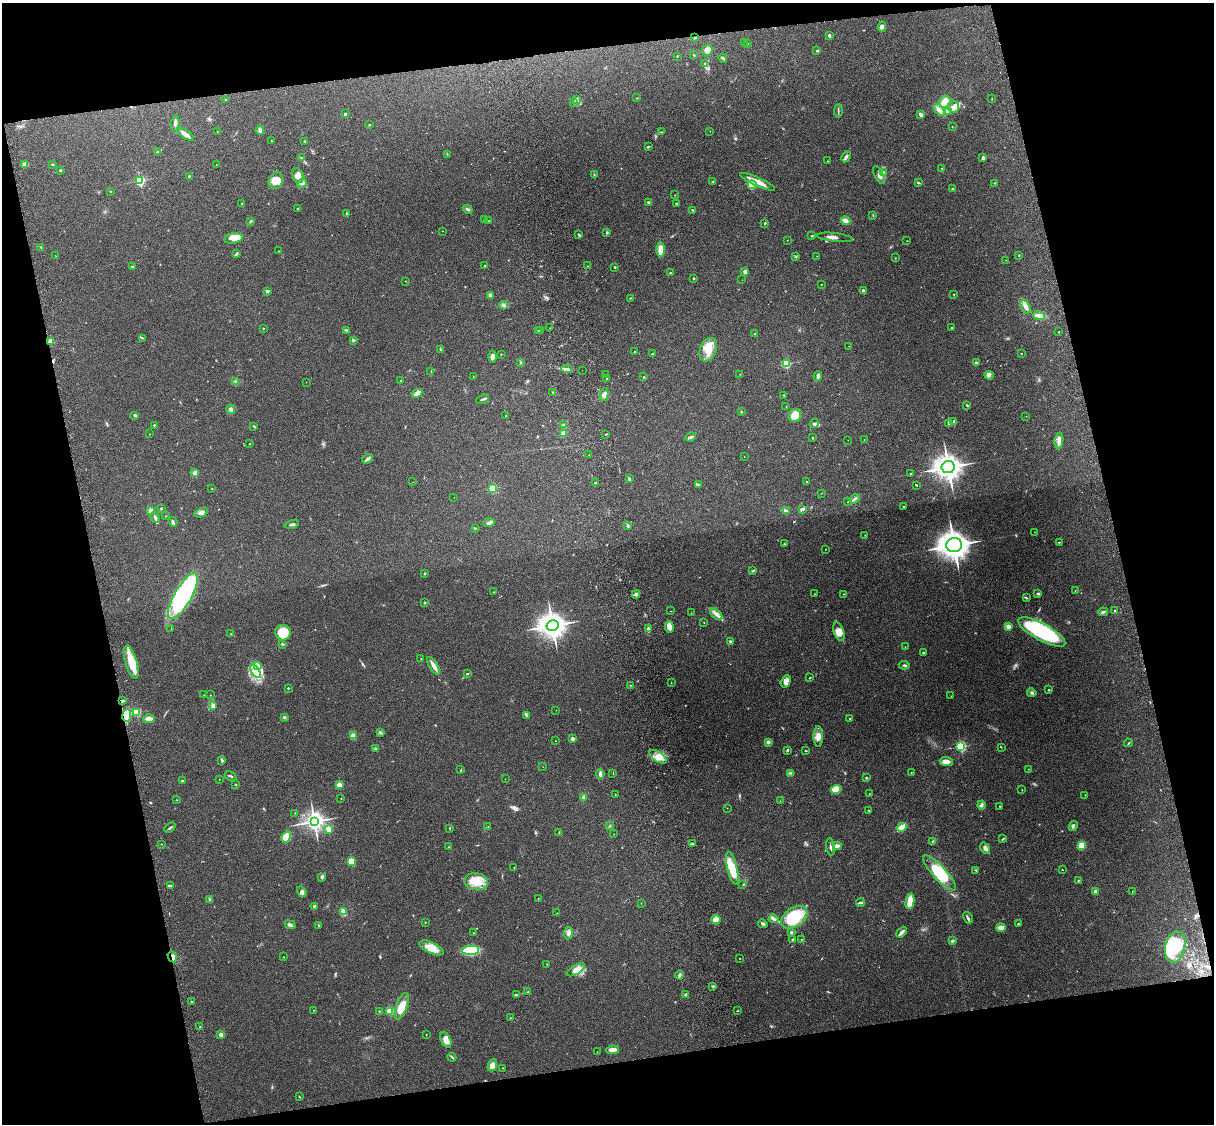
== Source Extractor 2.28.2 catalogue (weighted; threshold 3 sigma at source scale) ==
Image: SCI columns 121-4968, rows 164-4650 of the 5089 x 4928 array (HDU 1 of 3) = the unmasked area's bounding box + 8 px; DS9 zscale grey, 4 x 4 block average (1 PNG px = mean of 4 x 4 image px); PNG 1216 x 1126 px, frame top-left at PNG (2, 3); each listed source drawn as its Kron ellipse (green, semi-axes under 4 px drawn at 4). Shown black and unused: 25% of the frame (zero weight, under 3 of 4 exposures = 6% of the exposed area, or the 3 px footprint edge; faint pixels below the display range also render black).
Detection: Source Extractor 2.28.2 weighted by HDU 2 'WHT'. Background 0.261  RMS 0.0089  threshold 0.0402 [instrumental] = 3 sigma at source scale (4.5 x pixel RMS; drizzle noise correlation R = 1.50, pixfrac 1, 0.05/0.05 arcsec/px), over >= 5 px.
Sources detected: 434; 2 too faint to see at this stretch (4 x 4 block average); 2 inside a brighter object's white glare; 2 cosmic-ray / hot-pixel residue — neither listed nor drawn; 9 coinciding with a brighter row at this scale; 21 inside a brighter listed object's ellipse — not listed separately; the other 398 listed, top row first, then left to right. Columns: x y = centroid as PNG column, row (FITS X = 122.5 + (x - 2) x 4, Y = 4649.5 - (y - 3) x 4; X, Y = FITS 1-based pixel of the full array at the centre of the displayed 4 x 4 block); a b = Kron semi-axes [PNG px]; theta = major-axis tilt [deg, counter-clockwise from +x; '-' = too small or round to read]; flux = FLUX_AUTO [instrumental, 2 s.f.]
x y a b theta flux
882 27 5 3 - 13
829 35 3 3 - 7.5
695 38 3 2 - 3.5
744 42 2 2 - 0.82
747 43 2 2 - 2.4
707 50 6 5 - 36
817 51 2 2 - 12
694 55 2 2 - 2.8
677 56 2 2 - 6.2
723 58 4 2 - 7
705 64 4 2 - 4.7
637 98 2 2 - 2.3
992 99 2 2 - 1.6
225 100 2 2 - 3.7
577 100 3 2 - 5.9
945 102 6 5 - 53
573 103 3 2 - 3.7
953 107 6 5 - 27
939 110 7 4 -54 29
838 111 6 2 89 5.6
948 112 2 2 - 4.2
345 114 2 2 - 14
921 115 4 2 - 16
175 123 8 3 85 18
369 125 3 2 - 2.7
952 126 2 2 - 1.2
260 130 4 3 - 12
710 131 2 2 - 2
217 132 2 2 - 1.1
662 132 2 2 - 2.6
186 134 9 3 -34 32
272 141 2 2 - 1.9
304 141 2 2 - 4.3
649 146 3 2 - 2.8
158 152 3 3 - 6.4
447 154 2 2 - 1.8
301 157 3 2 - 2.9
846 157 6 3 60 12
983 158 3 3 - 11
827 161 2 2 - 1.3
25 164 3 3 - 41
52 164 3 2 - 3.8
216 164 2 2 - 1.4
942 168 2 2 - 5.6
60 170 2 2 - 11
883 172 4 3 - 9.8
594 175 2 2 - 1.6
879 175 10 4 -61 26
189 176 2 2 - 9.4
298 176 8 5 -73 25
140 180 2 2 - 330
276 180 9 7 64 59
713 181 2 2 - 3
757 182 19 3 -24 68
302 183 6 2 47 10
918 183 3 2 - 4.7
995 183 2 2 - 2.9
752 185 5 4 - 20
952 189 3 2 - 4
110 191 2 2 - 2.5
675 195 2 2 - 1.6
648 202 3 2 - 6.2
242 203 2 2 - 2.5
676 204 3 2 - 4.8
298 208 2 2 - 3.8
468 209 5 2 - 7.3
693 210 3 2 - 4.7
346 214 3 2 - 4.2
873 215 2 2 - 2.6
485 219 4 2 - 3.3
250 221 4 2 - 4.8
489 221 2 2 - 1.3
846 221 5 2 - 44
765 223 2 2 - 4.7
442 231 2 2 - 1.1
607 232 3 2 - 4.2
579 235 3 2 - 6.4
812 236 3 2 - 4.2
835 237 18 3 -7 26
233 238 9 5 11 41
787 240 2 2 - 1.7
907 241 2 2 - 1.9
41 247 3 2 - 4.3
661 250 7 4 -90 56
278 251 2 2 - 1.6
236 254 4 2 - 7.7
1019 255 2 2 - 3
56 256 2 2 - 1.7
817 256 2 2 - 1.4
796 257 2 2 - 2.8
895 258 2 2 - 2.1
1006 260 2 2 - 1
484 265 3 2 - 4.4
587 266 2 2 - 1.8
132 267 3 2 - 5.9
615 267 2 2 - 4.5
745 272 2 2 - 60
670 273 3 2 - 6.3
694 278 2 2 - 3.8
742 280 2 2 - 0.9
405 281 2 2 - 1.6
821 284 2 2 - 1.7
267 291 2 2 - 21
863 291 2 2 - 21
954 294 2 2 - 2.5
490 296 4 3 - 14
630 298 3 2 - 2.3
504 305 4 2 - 8.2
1025 306 7 4 -63 21
1039 316 6 4 -17 22
952 327 4 2 - 2.8
263 328 2 2 - 2.1
550 328 2 2 - 1.1
346 330 3 2 - 5.2
538 330 2 2 - 1.9
540 331 2 2 - 2.6
1059 332 2 2 - 2.8
755 334 2 2 - 3
143 338 2 2 - 1.8
353 340 3 2 - 11
51 341 2 2 - 89
849 346 2 2 - 1.2
440 349 2 2 - 17
708 350 12 8 69 76
635 351 3 2 - 3.4
653 353 3 2 - 4.4
1021 353 2 2 - 1.9
501 354 2 2 - 3.1
493 357 6 4 -89 25
520 362 2 2 - 3.6
976 363 2 2 - 11
786 364 2 2 - 450
567 369 5 2 - 12
582 370 2 2 - 0.64
431 372 3 2 - 3.3
740 374 2 2 - 1.3
605 375 2 2 - 2
989 375 5 3 - 14
473 376 2 2 - 1.3
818 376 5 3 - 12
644 377 2 2 - 2.8
606 378 2 2 - 1.7
235 381 2 2 - 3.4
401 381 2 2 - 2.7
306 382 2 2 - 1
553 392 2 2 - 3.8
417 393 5 3 - 47
604 395 6 3 78 21
784 395 2 2 - 2.8
483 399 7 2 19 7.5
967 405 2 2 - 5.9
786 406 2 2 - 1.9
231 409 5 2 - 6.1
741 412 2 2 - 2.7
135 415 3 2 - 9
795 415 6 6 - 94
506 416 2 2 - 1.8
1026 416 2 2 - 1.3
954 421 3 2 - 6.7
814 423 5 3 - 9.3
949 423 3 2 - 5.1
154 425 2 2 - 8.3
563 425 2 2 - 5.2
254 427 2 2 - 3.1
563 433 2 2 - 150
150 434 2 2 - 1.2
605 434 2 2 - 2.3
690 437 6 2 22 9.2
812 438 2 2 - 3.8
848 440 2 2 - 0.93
864 440 2 2 - 1.6
1059 440 8 3 83 24
250 443 2 2 - 1.4
589 455 2 2 - 1.2
744 456 2 2 - 1
368 459 6 2 34 13
948 467 6 6 - 3900
195 472 2 2 - 5.1
910 473 2 2 - 3
629 479 3 2 - 8.3
807 481 2 2 - 1.8
413 482 2 2 - 0.64
595 483 2 2 - 8
699 485 3 2 - 5.2
917 485 2 2 - 1.7
493 488 2 2 - 350
212 489 2 2 - 2.7
822 493 2 2 - 1
454 497 2 2 - 1.2
855 499 5 3 - 11
848 502 2 2 - 1.3
903 507 2 2 - 9.7
161 508 2 2 - 5.7
802 509 4 2 - 15
150 510 4 3 - 14
786 511 3 2 - 2.6
201 513 7 4 26 22
166 516 2 2 - 1.3
155 517 6 3 -64 11
173 522 5 3 - 9.3
489 523 6 3 13 14
292 524 7 2 11 13
628 526 2 2 - 3.1
475 528 2 2 - 1.8
1034 532 2 2 - 1.1
865 535 2 2 - 2.1
1059 542 3 2 - 2.6
784 544 3 2 - 3.8
954 545 8 7 - 5200
825 549 2 2 - 2.1
752 570 3 2 - 4.2
425 573 3 2 - 4.3
1075 590 2 2 - 1.5
494 592 2 2 - 2
636 594 4 3 - 11
814 594 2 2 - 1.3
844 594 2 2 - 2.2
1038 594 2 2 - 15
183 596 26 8 60 730
1026 598 3 2 - 3.6
425 603 2 2 - 10
671 611 2 2 - 1.5
1115 611 2 2 - 3.6
1103 612 5 3 - 8.9
691 613 2 2 - 1.4
716 614 7 3 -40 21
704 622 2 2 - 1.3
552 625 6 5 - 4900
669 627 6 4 -79 43
1008 627 2 2 - 100
648 628 2 2 - 33
171 629 2 2 - 1.1
839 632 9 5 -71 51
1042 632 26 8 -29 600
283 633 8 7 - 110
231 634 2 2 - 2.6
730 642 2 2 - 41
282 644 3 2 - 4.9
905 647 2 2 - 1.3
923 653 2 2 - 10
421 659 2 2 - 3.4
131 662 17 5 -74 110
258 665 4 2 - 9.5
904 665 6 2 -4 8.6
434 666 10 3 -59 28
256 672 7 4 -58 37
467 674 3 2 - 4.9
810 678 2 2 - 3
786 681 6 4 60 28
671 682 3 2 - 2.1
631 685 2 2 - 2.7
288 688 2 2 - 9
1049 690 2 2 - 3.5
1032 693 5 2 - 8.7
204 695 2 2 - 0.98
210 695 2 2 - 1.7
951 696 2 2 - 0.81
122 701 4 2 - 6.7
212 706 4 3 - 12
556 710 2 2 - 0.96
137 712 2 2 - 190
127 715 6 3 82 170
526 715 3 2 - 5
284 717 3 2 - 5.2
149 719 6 3 5 30
850 719 2 2 - 3.5
380 733 2 2 - 5.4
353 736 2 2 - 120
818 737 10 4 -90 37
572 739 2 2 - 64
555 741 2 2 - 1.8
768 742 3 2 - 13
1128 743 4 2 - 3.6
961 746 2 2 - 540
1001 747 2 2 - 1.8
375 749 2 2 - 8.9
787 750 3 2 - 7.3
806 751 3 2 - 3.1
658 757 10 5 -35 42
222 760 4 2 - 9.6
946 761 6 4 -5 34
543 767 2 2 - 0.92
1028 769 2 2 - 1.1
461 770 3 2 - 3
911 772 2 2 - 1.9
613 773 2 2 - 2.1
791 773 2 2 - 2.5
600 774 5 2 - 17
231 776 6 2 -29 6.7
866 778 2 2 - 17
219 779 2 2 - 1.1
505 779 2 2 - 1
182 781 2 2 - 11
235 785 2 2 - 10
339 785 2 2 - 130
836 790 5 4 - 110
1022 790 2 2 - 2.2
869 794 2 2 - 1.5
615 795 2 2 - 2.3
1085 795 2 2 - 1.3
583 797 4 3 - 10
341 799 2 2 - 2
177 800 2 2 - 2
780 801 2 2 - 1.7
982 805 4 2 - 8.5
999 806 2 2 - 2.3
727 808 2 2 - 1.2
869 810 2 2 - 2.1
295 813 2 2 - 1.4
314 821 4 3 - 2500
610 826 2 2 - 1.9
1073 826 5 3 - 9.7
488 827 2 2 - 1.6
902 827 5 2 - 120
170 828 6 2 40 6
450 828 2 2 - 2.4
329 829 2 2 - 100
559 832 2 2 - 2.6
614 834 2 2 - 1.1
286 837 6 4 59 99
1003 839 3 2 - 3.8
933 841 3 2 - 4
161 844 2 2 - 1.7
693 844 2 2 - 1.7
837 846 4 3 - 35
1081 846 3 3 - 85
449 847 2 2 - 4.3
830 847 9 2 -82 8.8
985 848 6 3 -56 18
351 861 2 2 - 220
514 868 2 2 - 2.1
732 868 17 5 -77 130
976 870 3 2 - 3.9
1062 870 2 2 - 1.9
940 873 23 6 -47 210
322 877 4 2 - 8.9
1078 880 2 2 - 4.2
476 882 11 8 -7 89
743 885 2 2 - 2.3
170 886 4 2 - 6.7
1132 891 2 2 - 1.9
302 892 5 3 - 14
1096 892 2 2 - 50
538 899 2 2 - 1.6
210 900 3 2 - 5
910 901 8 3 79 110
641 903 2 2 - 1.4
861 903 4 2 - 15
314 906 2 2 - 19
343 912 4 3 - 20
557 913 2 2 - 1.5
794 917 14 9 35 260
968 918 6 2 -61 12
716 919 5 4 - 35
774 919 5 3 - 12
425 922 2 2 - 4.1
763 924 5 3 - 9.4
1018 924 2 2 - 7.5
290 925 5 3 - 17
318 926 2 2 - 3.3
1001 928 4 3 - 31
902 932 6 3 46 22
474 933 2 2 - 1.8
568 933 6 3 83 18
791 933 2 2 - 26
793 939 2 2 - 5.1
801 939 2 2 - 1.4
952 941 3 2 - 7.4
1175 947 16 10 77 180
431 948 13 5 -26 66
471 950 8 4 4 240
172 957 6 3 -60 27
283 957 2 2 - 2.5
740 958 2 2 - 1.5
547 964 2 2 - 1.3
576 970 10 4 30 43
679 975 5 2 - 11
713 986 2 2 - 4
527 992 2 2 - 1.8
686 994 3 3 - 7.1
516 995 2 2 - 8.3
192 1002 2 2 - 4.4
402 1006 14 5 69 83
313 1010 2 2 - 1.8
379 1011 2 2 - 2.8
390 1011 2 2 - 170
737 1011 2 2 - 2.5
510 1018 2 2 - 1.6
200 1027 2 2 - 2.7
221 1034 2 2 - 59
426 1034 2 2 - 1.9
446 1040 8 5 -66 36
612 1050 7 3 8 36
597 1052 2 2 - 0.93
452 1057 4 2 - 7.1
492 1065 6 4 68 29
503 1068 2 2 - 1.8
299 1096 3 2 - 2.5
Overlapping masked pixels (flux is a lower limit): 4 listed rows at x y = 51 341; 122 701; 127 715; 172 957
Diffuse or blended objects may show on this block-average render without a row.